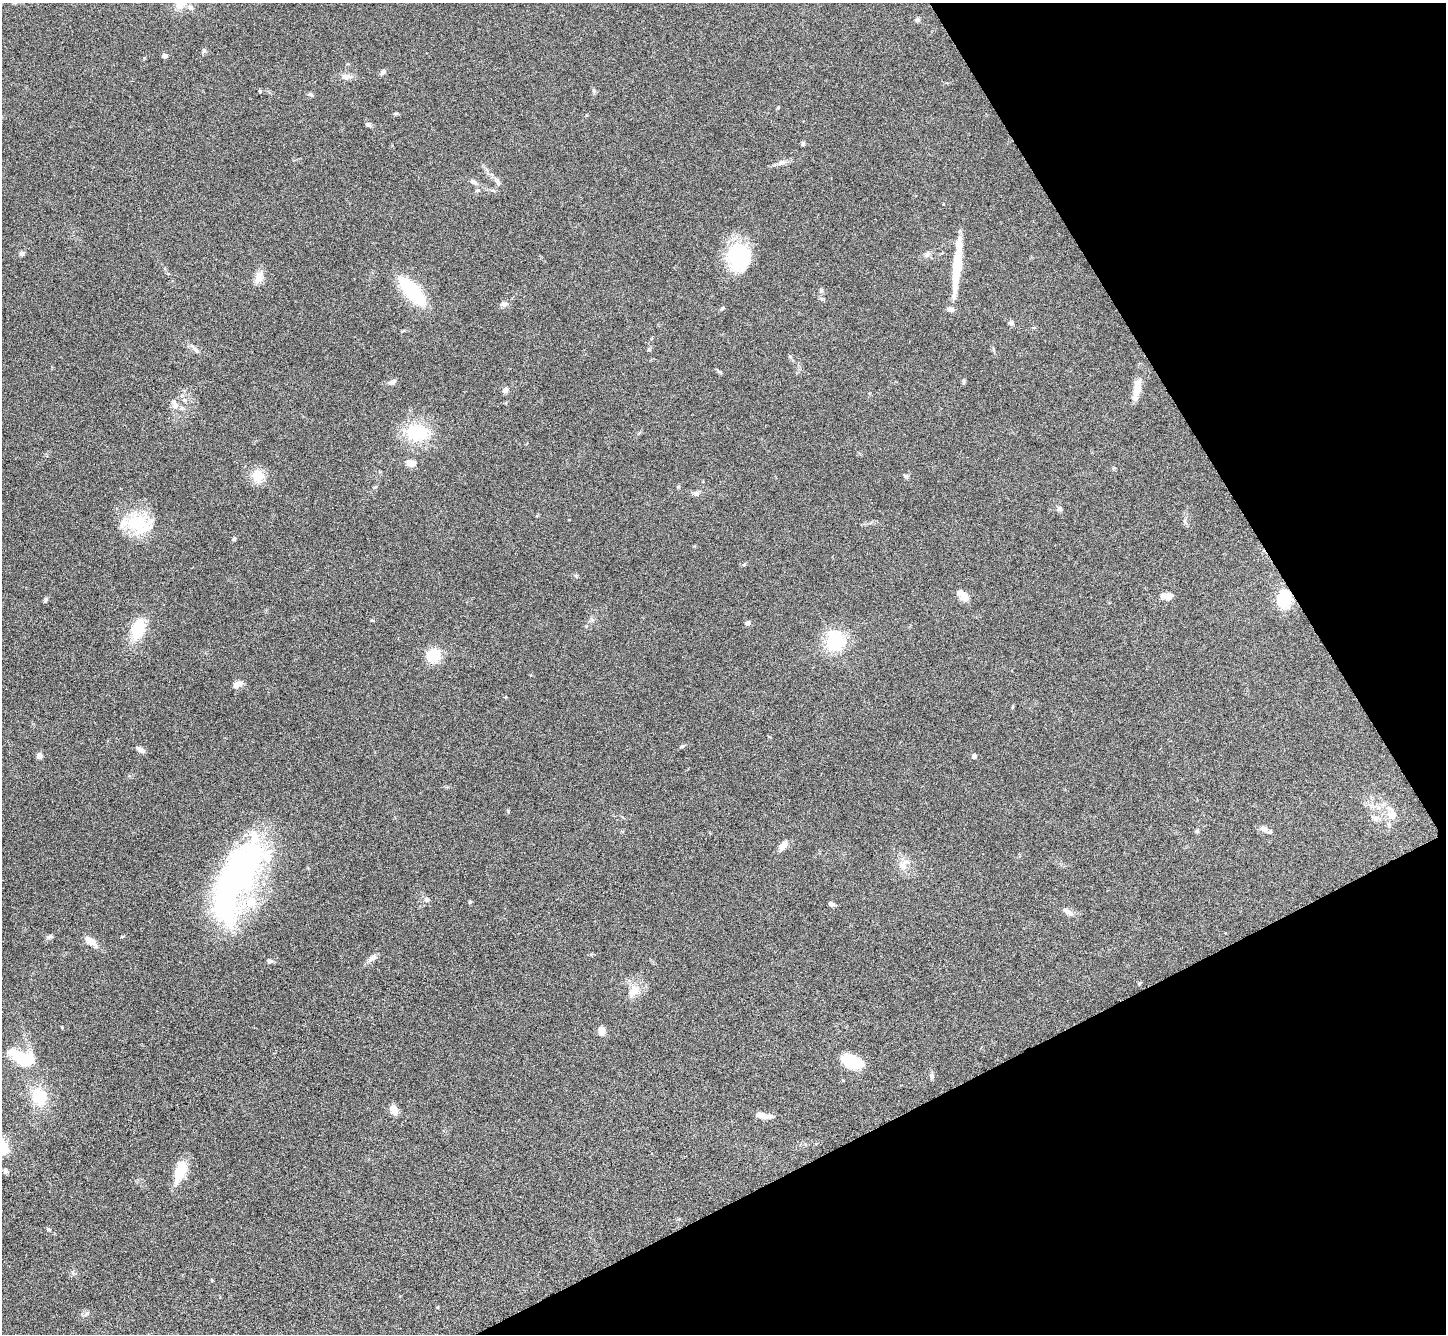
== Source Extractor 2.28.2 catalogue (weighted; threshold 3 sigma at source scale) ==
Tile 12 of 4 x 4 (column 4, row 3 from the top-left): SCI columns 4339-5782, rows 1628-2959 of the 5788 x 5781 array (HDU 1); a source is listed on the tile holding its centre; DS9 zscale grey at full resolution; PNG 1448 x 1336 px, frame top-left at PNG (2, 3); no overlay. Shown black and unused: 24% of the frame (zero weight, under 3 of 6 exposures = <1% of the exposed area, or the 3 px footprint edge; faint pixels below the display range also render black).
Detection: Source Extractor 2.28.2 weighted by HDU 2 'WHT'; one run over the whole footprint, this tile lists its part. Background 0.0536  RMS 0.0044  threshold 0.0181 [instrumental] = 3 sigma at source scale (4.09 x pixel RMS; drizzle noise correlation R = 1.36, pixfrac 0.8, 0.05/0.05 arcsec/px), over >= 5 px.
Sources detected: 94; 1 inside a brighter object's white glare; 1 long thin detection or spike segment (spike, bleed or trail) — not listed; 4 inside a brighter listed object's ellipse — not listed separately; the other 88 listed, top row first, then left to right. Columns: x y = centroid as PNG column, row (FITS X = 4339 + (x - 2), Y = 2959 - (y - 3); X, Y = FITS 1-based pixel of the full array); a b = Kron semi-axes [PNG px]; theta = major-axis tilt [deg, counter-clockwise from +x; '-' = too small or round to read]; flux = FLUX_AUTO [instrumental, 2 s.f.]
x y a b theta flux
191 7 7 6 - 1.5
917 20 6 6 - 0.91
204 51 7 5 54 0.72
164 56 4 4 - 1.8
383 72 9 5 43 1.1
346 76 17 7 -6 2.3
594 90 7 5 -69 0.78
260 91 4 3 - 0.52
311 94 8 4 -20 0.72
778 108 5 3 - 0.38
396 113 6 4 1 0.54
368 124 8 6 -37 0.93
803 144 6 4 89 0.67
781 162 10 7 20 1.8
497 180 12 5 -54 1.4
473 182 11 5 -34 1.2
493 190 6 4 -19 0.6
22 254 7 6 - 0.92
927 255 10 6 45 1.4
739 257 29 24 90 30
259 277 16 11 77 3.7
412 291 33 13 -47 28
821 291 6 4 19 0.57
504 304 10 6 2 1.3
950 309 9 6 0 1.5
1011 323 7 6 - 0.94
196 350 8 4 -58 0.88
649 350 6 4 0 0.51
720 372 8 4 -35 0.64
963 381 8 3 -90 0.58
393 382 11 7 20 1.4
1137 389 16 10 86 4.3
505 390 6 6 - 1.9
175 406 9 6 71 1.8
417 433 21 15 -4 23
411 463 13 9 -1 2.4
258 476 17 16 - 6.1
906 476 6 6 - 0.72
696 493 7 6 - 1
1059 509 6 6 - 1.1
1185 521 9 4 -69 0.93
139 523 32 24 -21 21
234 539 6 4 72 0.53
744 564 6 4 28 0.53
963 595 13 8 -46 4.8
1167 596 11 7 -4 4.1
46 599 7 5 84 0.69
1284 599 16 12 82 15
372 620 5 3 - 0.39
748 623 7 5 35 1.1
138 629 27 15 77 13
835 641 7 6 - 190
433 655 9 7 40 21
236 685 9 7 54 2
682 746 6 4 43 0.56
141 750 12 6 -35 1.5
39 755 7 6 - 1.6
974 756 4 4 - 1.5
1392 814 15 9 -78 4.8
1375 818 9 6 19 1.4
1264 828 10 8 -32 1.8
1197 831 5 5 - 0.61
783 846 13 7 50 2.9
903 865 18 10 60 4
236 878 93 35 64 140
427 899 7 6 - 1.2
470 902 5 4 - 0.47
831 904 8 5 -27 1.2
1067 912 14 7 -32 2
49 937 8 6 19 0.92
122 937 5 3 - 0.36
90 941 12 7 -29 4.3
371 959 12 7 45 1.9
270 961 7 5 -3 1
1139 984 6 4 52 0.52
634 991 19 13 49 5.3
602 1030 8 6 -86 3.3
22 1058 33 14 -25 15
852 1061 22 13 -20 14
932 1076 8 6 -82 1.1
39 1096 14 11 -64 18
394 1110 9 7 -64 4.3
762 1116 18 8 -19 3.3
2 1149 13 11 24 9.9
5 1171 7 6 - 1
180 1171 27 12 72 9.8
49 1229 6 5 - 0.63
212 1280 3 3 - 0.4
Overlapping masked pixels (flux is a lower limit): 1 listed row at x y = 1284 599
Isophote crosses this tile's border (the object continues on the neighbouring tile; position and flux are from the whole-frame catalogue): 1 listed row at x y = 2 1149
Unlisted compact peaks at least as high as the median listed source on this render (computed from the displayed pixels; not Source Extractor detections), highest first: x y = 508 811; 87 1313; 62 1027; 576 576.